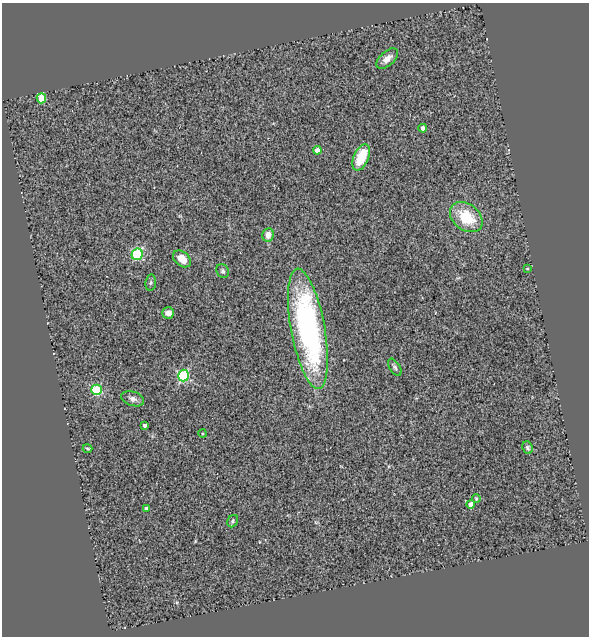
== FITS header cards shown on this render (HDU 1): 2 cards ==
NAXIS1  =                  587
NAXIS2  =                  634

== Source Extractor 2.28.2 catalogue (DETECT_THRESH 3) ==
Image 587 x 634 px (HDU 1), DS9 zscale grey, 1 PNG px = 1 image px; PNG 591 x 638 px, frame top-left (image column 1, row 634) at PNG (2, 3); each listed source drawn as its Kron ellipse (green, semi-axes under 4 px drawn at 4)
Background 0.745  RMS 0.13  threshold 0.401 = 3 sigma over >= 5 px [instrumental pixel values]
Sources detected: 26; all 26 listed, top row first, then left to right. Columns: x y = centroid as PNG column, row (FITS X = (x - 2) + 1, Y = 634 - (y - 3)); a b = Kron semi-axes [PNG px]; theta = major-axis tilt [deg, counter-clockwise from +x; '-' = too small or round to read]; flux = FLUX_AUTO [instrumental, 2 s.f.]
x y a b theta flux
387 59 13 7 43 65
41 98 5 4 - 320
423 128 4 4 - 40
317 150 4 4 - 71
361 157 14 7 66 220
466 217 18 13 -38 330
268 235 7 6 - 72
137 254 6 5 - 750
182 259 10 7 -40 110
527 269 4 3 - 9.7
223 271 7 6 - 21
151 282 8 5 83 17
168 313 6 5 - 44
308 329 61 17 -80 2300
395 367 10 5 -57 21
183 376 6 5 - 900
97 390 5 5 - 610
133 399 12 7 -17 38
145 425 4 3 - 21
203 434 4 3 - 11
88 448 5 3 - 11
528 448 6 5 - 16
476 499 4 3 - 9.7
471 504 4 4 - 81
146 509 4 3 - 28
233 521 6 5 - 18